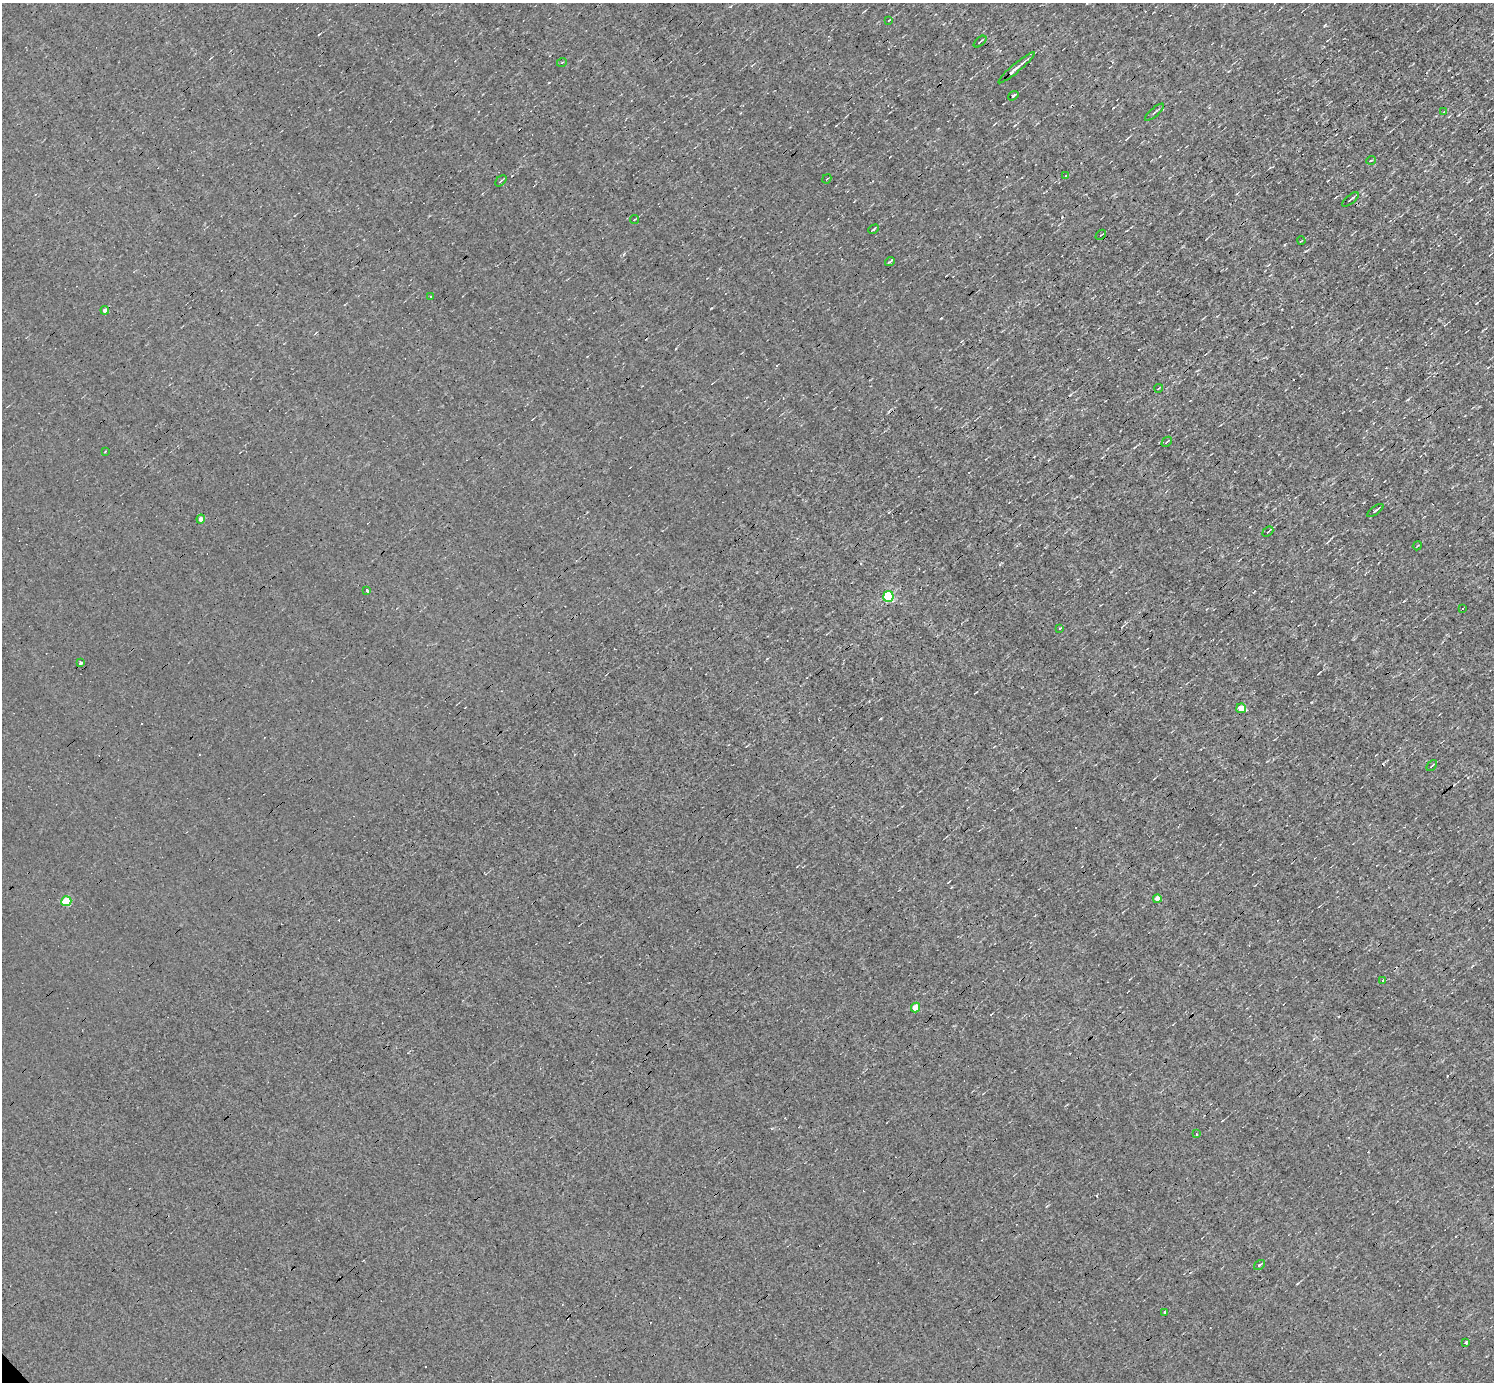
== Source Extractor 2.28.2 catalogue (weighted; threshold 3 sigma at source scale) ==
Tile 10 of 4 x 4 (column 2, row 3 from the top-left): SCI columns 1493-2984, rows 1532-2911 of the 5967 x 5966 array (HDU 1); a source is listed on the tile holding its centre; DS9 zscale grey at full resolution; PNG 1496 x 1384 px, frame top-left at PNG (2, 3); each listed source drawn as its Kron ellipse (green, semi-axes under 4 px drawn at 4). Shown black and unused: <1% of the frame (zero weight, under 3 of 4 exposures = <1% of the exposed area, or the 3 px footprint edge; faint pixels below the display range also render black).
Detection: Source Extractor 2.28.2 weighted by HDU 2 'WHT'; one run over the whole footprint, this tile lists its part. Background -0.00396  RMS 0.036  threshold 0.163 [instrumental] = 3 sigma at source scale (4.5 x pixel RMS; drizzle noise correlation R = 1.50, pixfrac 1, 0.05/0.05 arcsec/px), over >= 5 px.
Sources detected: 53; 12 cosmic-ray / hot-pixel residue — neither listed nor drawn; the other 41 listed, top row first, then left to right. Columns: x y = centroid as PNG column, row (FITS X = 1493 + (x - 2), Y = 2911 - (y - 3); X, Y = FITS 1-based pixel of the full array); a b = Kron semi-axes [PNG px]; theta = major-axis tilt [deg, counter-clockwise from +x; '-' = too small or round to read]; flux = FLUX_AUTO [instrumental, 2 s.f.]
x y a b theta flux
889 20 3 2 - 2.9
980 42 7 2 41 3.8
562 62 5 3 - 2.9
1016 68 23 3 40 21
1013 96 6 3 35 7.4
1154 112 12 2 41 5.4
1443 112 4 3 - 7.8
1371 160 5 3 - 3.1
1065 176 3 3 - 8.6
827 179 5 2 - 2.2
501 181 7 2 45 3.7
1350 199 10 2 40 7.9
635 219 4 2 - 4
873 229 6 3 30 4.6
1101 235 6 2 44 2.8
1301 241 4 2 - 2.4
890 262 5 2 - 7.1
431 296 3 2 - 3.6
105 310 4 4 - 14
1159 388 4 3 - 2.6
1167 442 6 2 44 3.4
105 451 3 2 - 3.7
1375 510 9 3 36 8.3
201 519 4 4 - 18
1268 532 6 2 40 3.7
1417 546 5 2 - 2.5
367 590 3 3 - 23
888 596 5 5 - 330
1463 608 3 2 - 2.3
1060 629 3 3 - 17
81 663 3 3 - 37
1241 708 5 5 - 69
1432 765 6 3 48 4.2
1157 899 4 4 - 48
66 901 5 5 - 160
1383 980 3 2 - 6.6
916 1008 5 4 - 75
1196 1134 3 2 - 3.7
1259 1265 6 4 36 5.7
1165 1312 4 3 - 7.7
1466 1342 3 3 - 22
Unlisted compact peaks at least as high as the median listed source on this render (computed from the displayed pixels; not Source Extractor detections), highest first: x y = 1325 25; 711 308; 1062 217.